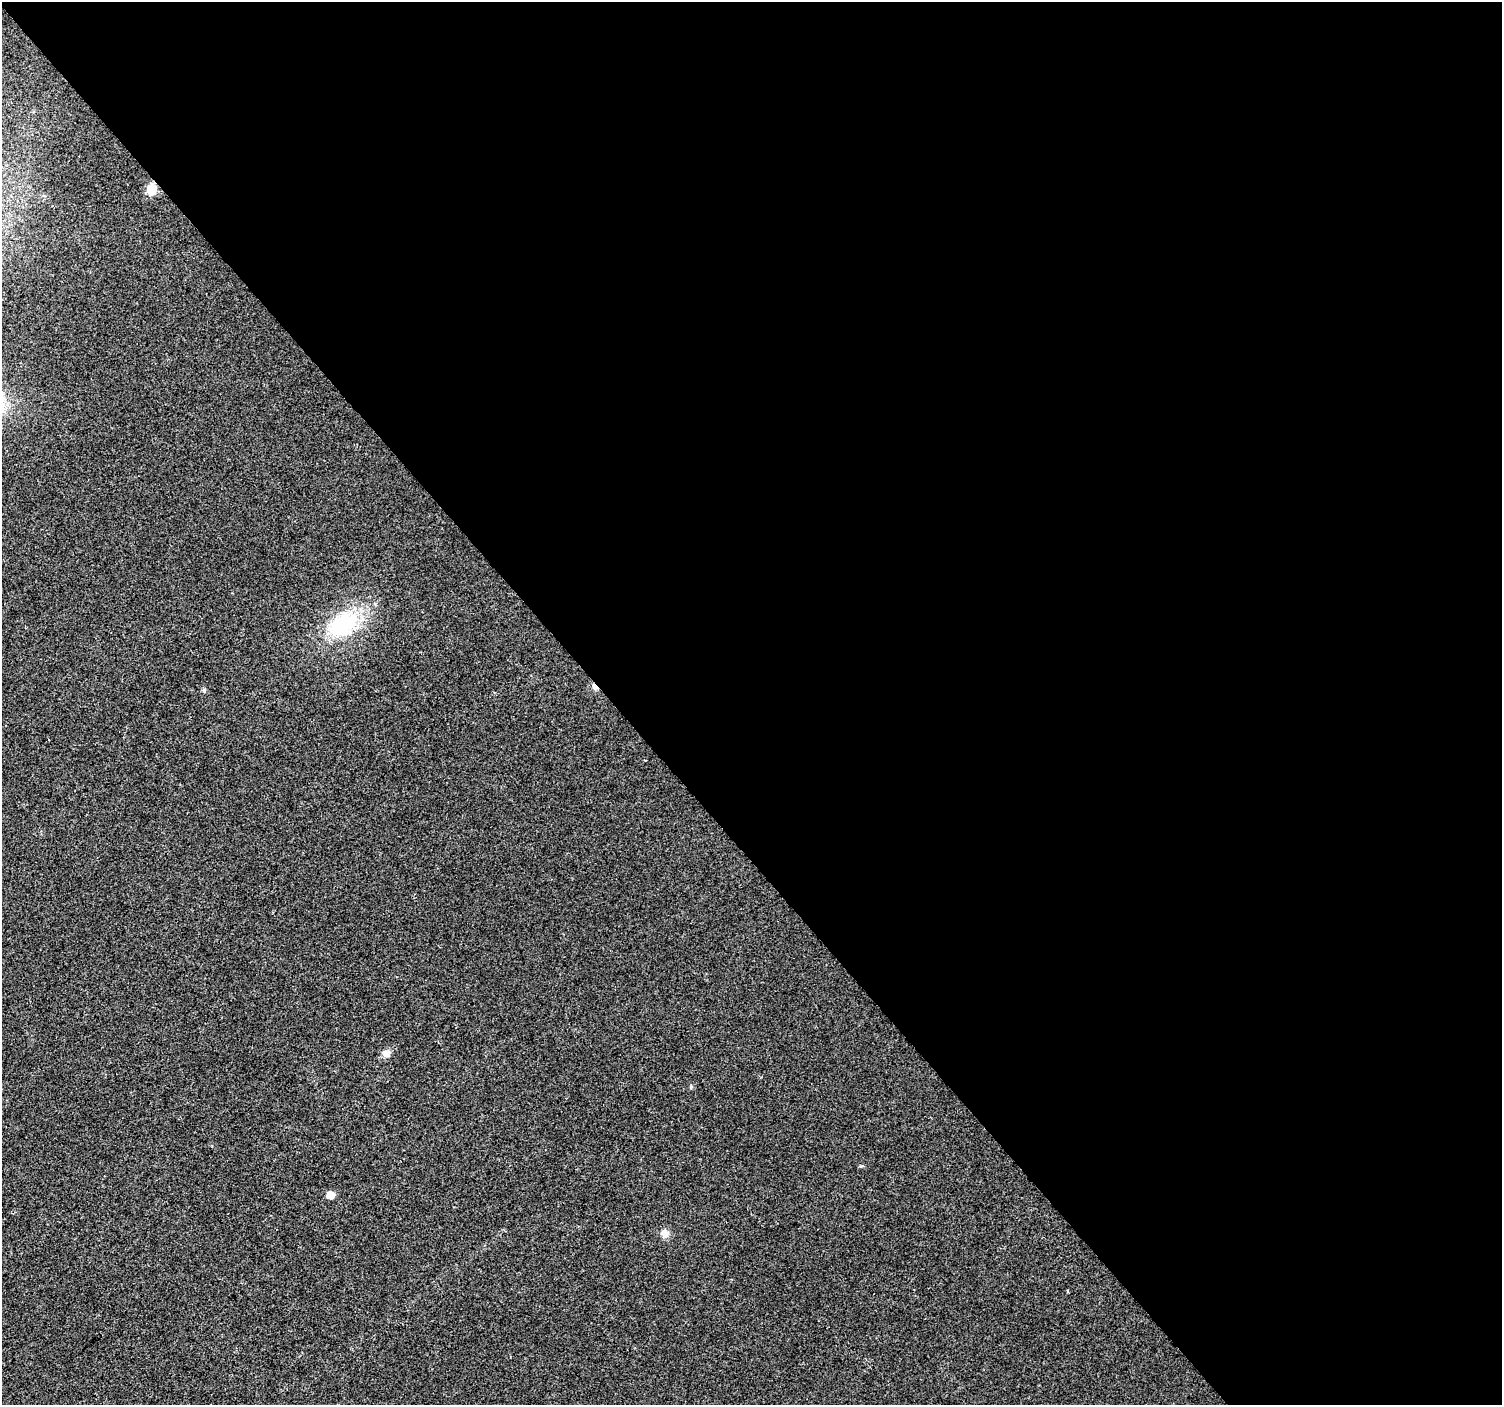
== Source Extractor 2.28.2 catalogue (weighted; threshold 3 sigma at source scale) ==
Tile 8 of 4 x 4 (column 4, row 2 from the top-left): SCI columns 4505-6004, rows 3012-4414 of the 6004 x 5959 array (HDU 1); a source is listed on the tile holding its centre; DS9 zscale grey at full resolution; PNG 1504 x 1407 px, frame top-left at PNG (2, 2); no overlay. Shown black and unused: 59% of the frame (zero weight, under 2 of 3 exposures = <1% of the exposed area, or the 3 px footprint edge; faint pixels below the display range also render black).
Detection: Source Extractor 2.28.2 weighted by HDU 2 'WHT'; one run over the whole footprint, this tile lists its part. Background 0.023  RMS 0.0061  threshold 0.0276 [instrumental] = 3 sigma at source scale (4.5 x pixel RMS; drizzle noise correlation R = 1.50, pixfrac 1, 0.0396/0.0396 arcsec/px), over >= 5 px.
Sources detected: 7; all 7 listed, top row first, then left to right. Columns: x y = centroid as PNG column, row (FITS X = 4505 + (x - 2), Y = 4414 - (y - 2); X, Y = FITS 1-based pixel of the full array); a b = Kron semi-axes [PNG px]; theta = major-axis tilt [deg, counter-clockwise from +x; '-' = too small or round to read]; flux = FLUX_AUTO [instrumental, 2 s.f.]
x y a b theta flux
151 190 14 10 74 6.5
342 625 42 28 35 43
594 687 8 6 -43 1.8
204 690 5 5 - 0.81
386 1053 10 9 - 2.9
330 1195 5 5 - 8.5
665 1233 11 10 - 3.7
Overlapping masked pixels (flux is a lower limit): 1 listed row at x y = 594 687